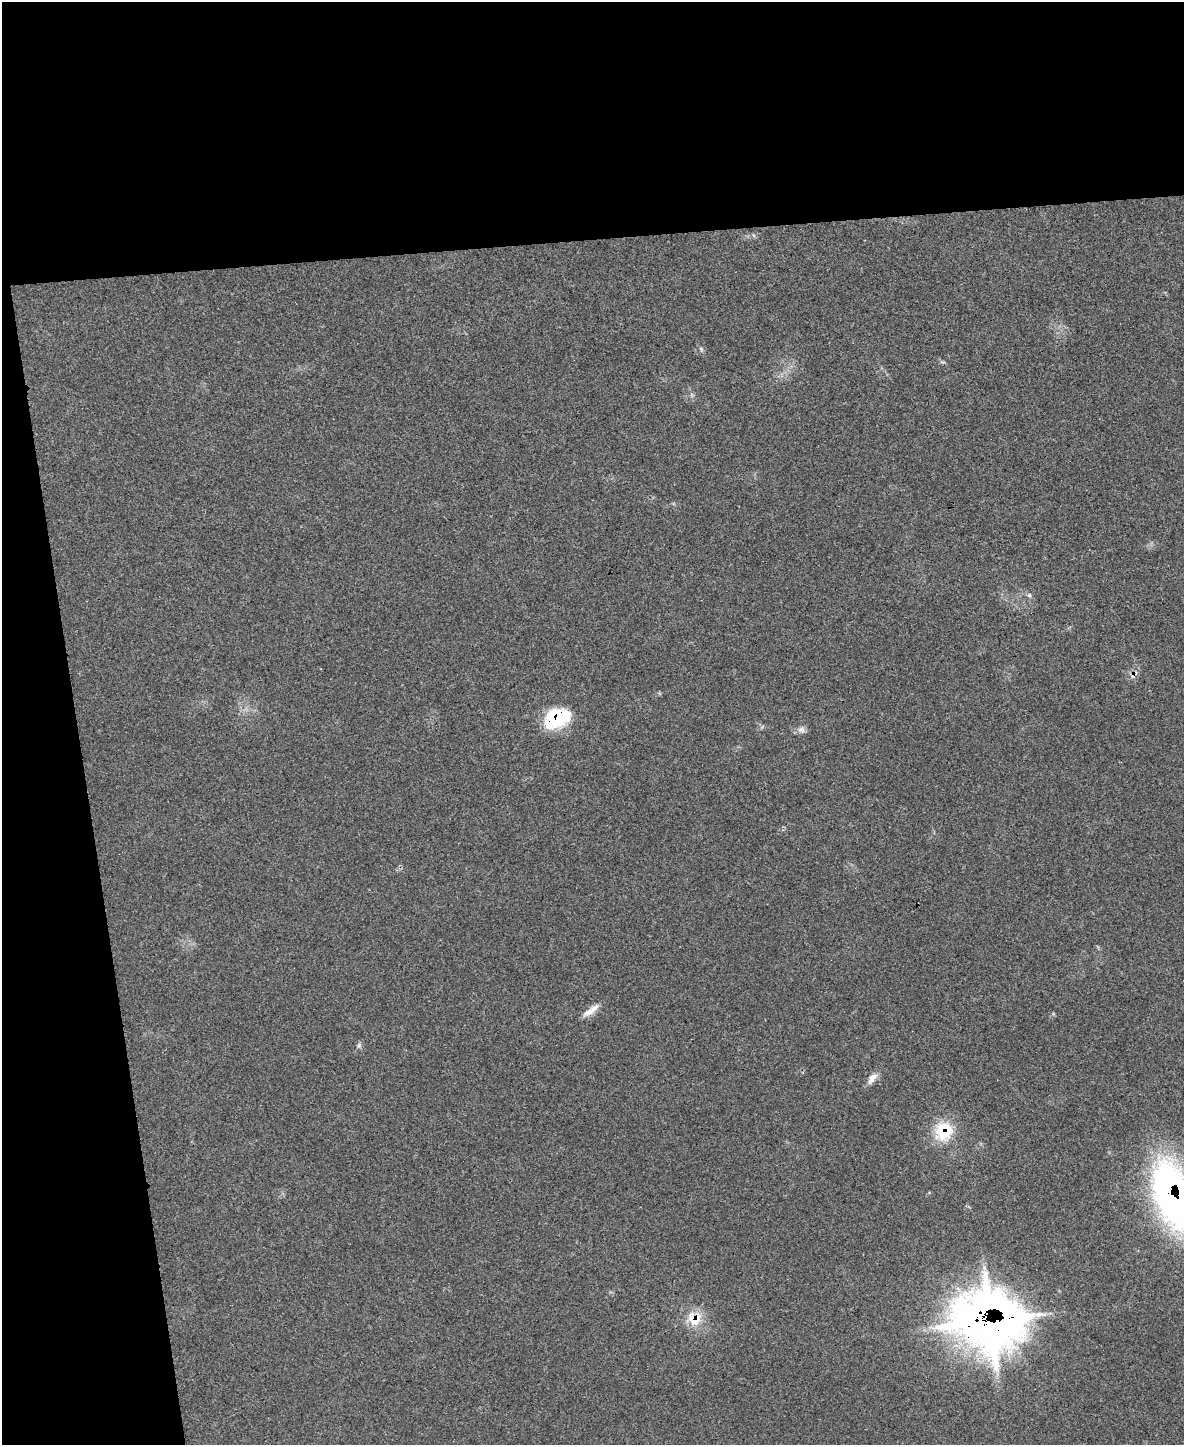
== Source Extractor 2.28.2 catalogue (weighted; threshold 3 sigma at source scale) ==
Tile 1 of 4 x 3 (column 1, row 1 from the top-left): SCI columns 1-1182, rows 3024-4466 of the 4735 x 4709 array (HDU 1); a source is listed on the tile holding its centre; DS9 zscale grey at full resolution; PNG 1186 x 1447 px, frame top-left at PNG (2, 2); no overlay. Shown black and unused: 23% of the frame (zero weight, under 3 of 4 exposures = <1% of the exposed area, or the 3 px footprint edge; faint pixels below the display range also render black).
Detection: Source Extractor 2.28.2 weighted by HDU 2 'WHT'; one run over the whole footprint, this tile lists its part. Background 0.0442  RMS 0.0051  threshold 0.023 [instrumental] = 3 sigma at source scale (4.5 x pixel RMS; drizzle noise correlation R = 1.50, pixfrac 1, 0.05/0.05 arcsec/px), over >= 5 px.
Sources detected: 12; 1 cosmic-ray / hot-pixel residue — not listed; the other 11 listed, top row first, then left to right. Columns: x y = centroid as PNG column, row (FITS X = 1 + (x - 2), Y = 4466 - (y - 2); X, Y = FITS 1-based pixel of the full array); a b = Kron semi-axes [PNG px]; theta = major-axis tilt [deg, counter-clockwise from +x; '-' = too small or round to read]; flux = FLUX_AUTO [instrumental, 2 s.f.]
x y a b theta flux
701 349 7 4 -54 0.87
1029 595 6 5 - 0.93
556 718 28 18 24 31
802 730 9 7 -62 2
591 1010 26 7 35 4.7
359 1045 7 6 - 1.1
872 1078 18 8 55 3.5
943 1131 23 22 - 19
1173 1195 64 32 -70 210
694 1319 21 19 -44 12
989 1321 37 31 -16 770
Overlapping masked pixels (flux is a lower limit): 5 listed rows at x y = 556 718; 943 1131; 1173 1195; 694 1319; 989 1321
Isophote crosses this tile's border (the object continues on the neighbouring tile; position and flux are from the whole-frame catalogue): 1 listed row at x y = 1173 1195